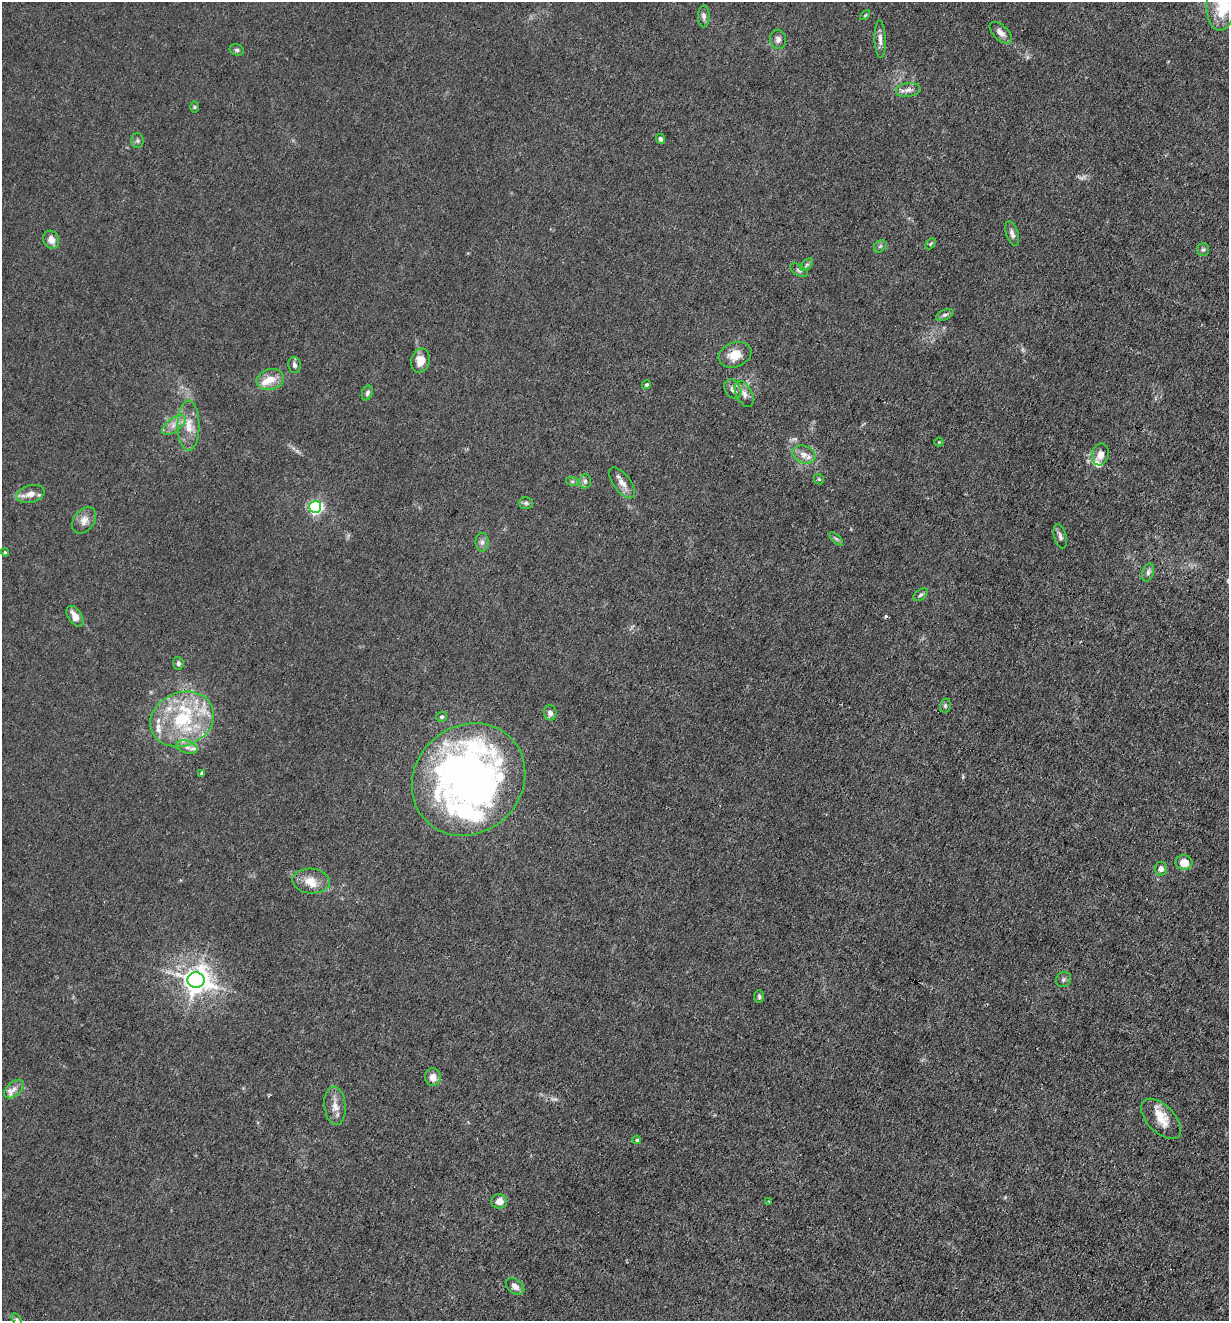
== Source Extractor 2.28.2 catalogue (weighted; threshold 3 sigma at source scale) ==
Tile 6 of 4 x 4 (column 2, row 2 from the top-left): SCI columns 1357-2583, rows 2637-3955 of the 5293 x 5273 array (HDU 1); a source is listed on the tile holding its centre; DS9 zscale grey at full resolution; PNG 1231 x 1323 px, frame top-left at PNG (2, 2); each listed source drawn as its Kron ellipse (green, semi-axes under 4 px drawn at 4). Shown black and unused: <1% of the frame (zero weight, under 3 of 4 exposures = <1% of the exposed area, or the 3 px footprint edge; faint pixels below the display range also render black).
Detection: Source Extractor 2.28.2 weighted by HDU 2 'WHT'; one run over the whole footprint, this tile lists its part. Background 0.0242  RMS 0.003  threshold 0.0133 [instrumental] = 3 sigma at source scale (4.5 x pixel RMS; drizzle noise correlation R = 1.50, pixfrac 1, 0.05/0.05 arcsec/px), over >= 5 px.
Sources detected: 89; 3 too faint to see at this stretch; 1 inside a brighter object's white glare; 1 cosmic-ray / hot-pixel residue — neither listed nor drawn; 14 inside a brighter listed object's ellipse — not listed separately; the other 70 listed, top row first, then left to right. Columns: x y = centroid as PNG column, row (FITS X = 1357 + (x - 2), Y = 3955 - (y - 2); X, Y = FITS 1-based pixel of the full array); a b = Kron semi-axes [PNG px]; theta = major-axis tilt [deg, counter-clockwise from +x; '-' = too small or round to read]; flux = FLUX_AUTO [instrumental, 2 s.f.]
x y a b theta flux
1221 5 26 14 87 7.2
865 15 6 3 45 0.32
704 16 11 5 -89 0.99
1001 33 14 7 -44 1.9
778 39 10 8 -84 1.3
880 39 19 5 -88 1.6
237 50 7 5 -15 0.59
908 90 12 7 8 1.5
194 107 6 4 -90 0.38
660 139 5 4 - 0.74
138 141 7 6 - 0.7
1012 234 13 6 -72 1.2
51 240 9 8 - 2.3
931 244 6 4 46 0.39
880 246 7 5 44 0.6
1203 250 6 6 - 0.69
807 265 8 4 44 0.67
799 270 10 5 -32 0.75
945 315 9 5 24 0.74
735 355 17 12 21 4.4
421 361 12 9 74 3.5
294 365 8 6 -78 1
270 379 14 10 14 3.9
646 385 5 4 - 0.51
733 389 10 8 -57 1.5
367 393 8 5 65 0.72
744 394 14 8 -63 2
174 425 14 6 37 2.2
189 426 25 11 -90 4.9
939 442 4 4 - 0.27
804 454 12 8 -20 2.2
1100 454 11 8 74 2.6
819 479 6 4 -44 0.36
572 481 6 4 -18 0.48
585 481 7 6 - 0.73
622 483 18 8 -53 2.5
30 494 14 8 15 2.7
526 503 7 5 0 0.62
315 507 6 6 - 62
84 521 15 10 53 2.3
1060 536 12 6 -75 1
836 539 8 3 -44 0.53
482 542 9 6 -90 1
5 552 4 3 - 0.32
1148 572 9 5 72 0.92
920 595 8 5 37 0.66
75 616 12 6 -57 2.6
178 663 6 5 - 0.66
945 706 7 5 76 0.6
550 713 7 6 - 1.2
442 717 5 5 - 0.5
182 719 33 26 24 24
187 747 11 6 -16 1.4
202 773 4 4 - 0.98
469 779 59 53 43 170
1184 862 8 7 - 3.5
1161 869 7 6 - 1.3
311 881 18 12 -4 4.1
1064 979 8 7 - 0.79
196 980 8 8 - 340
759 997 6 5 - 0.51
433 1077 8 8 - 2.4
14 1089 11 7 41 1.6
335 1106 19 10 -84 2.9
1161 1119 25 13 -46 5.1
637 1140 4 4 - 0.45
499 1201 8 7 - 2.7
769 1201 3 3 - 0.24
515 1286 10 7 -39 1.6
17 1320 7 4 -58 0.48
Isophote crosses this tile's border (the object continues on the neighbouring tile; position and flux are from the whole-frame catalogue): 2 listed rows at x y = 1221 5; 17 1320